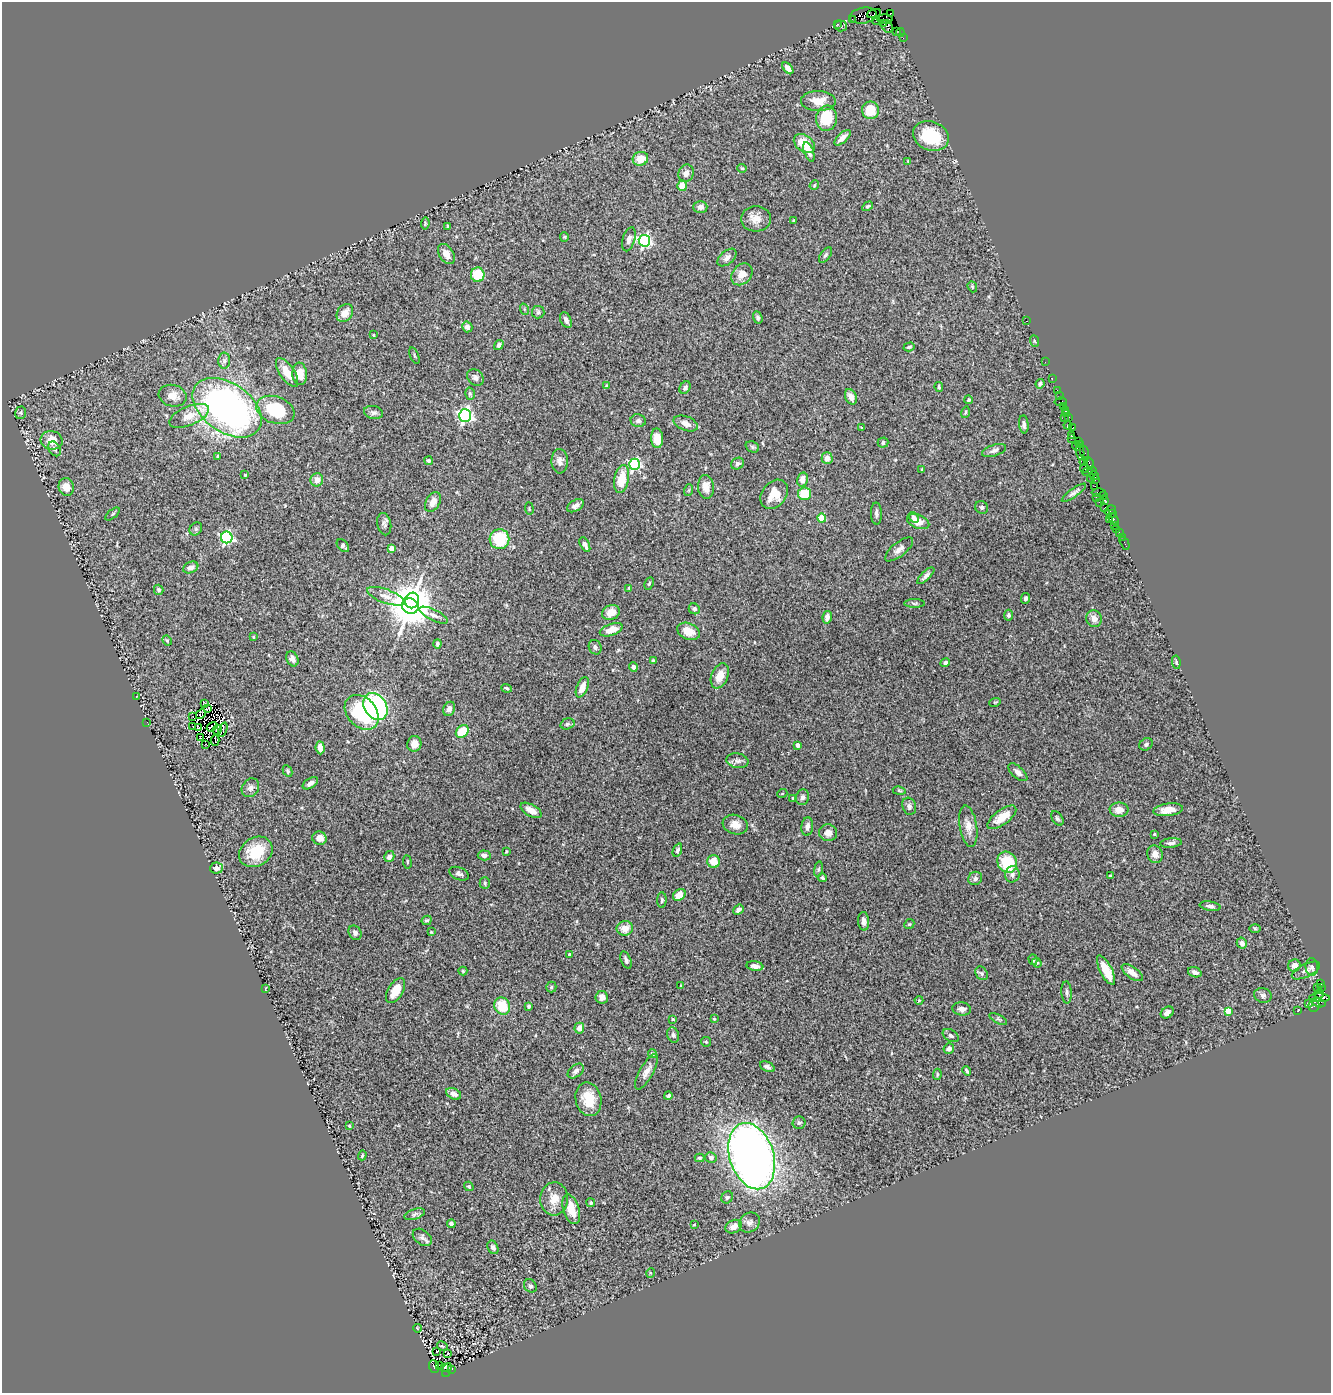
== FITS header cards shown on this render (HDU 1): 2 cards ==
NAXIS1  =                 1329
NAXIS2  =                 1391

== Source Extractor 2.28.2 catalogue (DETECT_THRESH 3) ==
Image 1329 x 1391 px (HDU 1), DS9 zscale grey, 1 PNG px = 1 image px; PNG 1333 x 1395 px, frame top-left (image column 1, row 1391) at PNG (2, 2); each listed source drawn as its Kron ellipse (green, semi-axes under 4 px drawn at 4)
Background 0.858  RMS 0.04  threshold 0.119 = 3 sigma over >= 5 px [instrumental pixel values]
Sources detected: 348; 2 with non-positive FLUX_AUTO (blend fragments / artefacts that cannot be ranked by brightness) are neither listed nor drawn; the other 346 listed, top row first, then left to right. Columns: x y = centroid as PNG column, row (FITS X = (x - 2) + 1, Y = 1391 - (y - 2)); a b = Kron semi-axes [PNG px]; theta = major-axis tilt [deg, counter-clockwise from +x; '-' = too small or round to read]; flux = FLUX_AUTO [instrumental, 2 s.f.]
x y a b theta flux
874 14 7 4 19 690
890 14 4 3 - 230
863 16 14 8 9 550
852 19 2 2 - 13
885 19 8 4 -2 660
876 21 4 3 - 460
883 23 4 3 - 410
837 24 2 2 - 22
841 26 6 5 - 5.3
887 26 7 5 -57 200
896 31 2 2 - 5.4
900 32 4 2 - 50
903 38 2 2 - 13
788 68 7 4 -50 16
818 101 17 10 -1 42
870 110 9 8 - 61
827 118 13 10 82 87
931 136 18 14 -22 120
842 138 10 5 43 15
804 143 12 8 -37 56
809 152 10 4 -71 11
640 159 8 7 - 37
908 161 4 3 - 2.4
742 168 5 4 - 3.1
686 173 9 7 71 14
814 185 5 4 - 3
682 186 5 5 - 31
868 206 6 4 30 4.4
700 207 7 6 - 12
756 219 15 12 4 26
794 220 3 3 - 3.7
425 224 6 4 81 3.4
448 227 4 3 - 4.3
564 237 5 4 - 3.1
629 239 12 6 73 11
644 241 6 6 - 510
446 254 11 7 -57 22
825 255 9 4 52 5.6
727 258 11 6 41 13
742 274 12 9 47 28
478 275 7 7 - 83
972 287 6 4 -70 3.5
524 309 6 3 -73 3.1
538 312 6 6 - 5.4
345 313 10 7 55 25
758 317 6 4 -71 6.2
566 320 8 5 -64 11
1027 321 3 2 - 49
467 327 5 5 - 12
373 335 3 2 - 2.3
1035 341 6 3 -67 3.3
499 345 5 4 - 7.3
909 347 5 3 - 4.7
414 356 9 3 -69 2.7
224 361 8 6 -88 6.9
1045 362 2 2 - 18
287 372 17 7 -56 41
300 374 11 7 -85 38
475 377 9 7 -47 10
1052 379 2 2 - 14
1040 384 5 4 - 5.4
606 386 4 3 - 4
939 387 5 3 - 3.7
685 388 7 5 54 7.7
1057 390 2 2 - 25
470 394 6 5 - 5.3
173 396 14 10 -14 23
1059 396 3 2 - 42
851 397 8 5 -66 18
968 400 4 4 - 4
1060 402 6 3 7 100
1063 406 4 3 - 53
227 408 38 24 -35 1100
275 410 20 13 -20 130
1066 411 3 3 - 63
373 412 10 6 -10 7.8
965 412 6 3 72 3.1
21 413 6 5 - 4.7
1066 414 3 3 - 43
189 416 21 9 23 34
465 416 6 6 - 700
1068 417 3 3 - 37
1065 418 3 2 - 23
638 421 7 6 - 7
686 423 13 7 -21 21
1024 424 9 4 -84 8.1
1068 425 4 3 - 130
862 428 4 2 - 2.2
1073 428 4 2 - 49
1071 435 2 2 - 53
657 438 10 6 -87 28
1071 439 3 2 - 11
52 440 11 9 -15 34
1079 441 3 2 - 18
883 443 5 5 - 6.3
1081 445 3 3 - 59
1077 446 5 3 - 270
752 447 7 5 -22 4.5
55 449 8 5 -59 7.5
994 450 12 5 18 9.8
1080 452 8 3 -84 170
1084 453 8 3 -76 140
218 456 4 3 - 3.3
827 458 6 5 - 17
429 461 4 3 - 5
560 461 12 8 -88 16
1084 462 4 3 - 40
1089 463 6 3 -65 130
635 464 5 5 - 340
737 464 6 5 - 8.2
1084 468 4 3 - 98
922 470 3 2 - 3.4
1088 471 5 3 - 66
1092 471 4 3 - 83
245 475 3 2 - 2.4
1094 476 5 3 - 77
1091 478 4 2 - 20
622 479 14 7 79 63
317 480 6 6 - 19
802 480 7 5 75 22
1095 480 3 3 - 49
1095 486 2 2 - 97
66 487 9 7 -73 26
706 487 12 8 -85 25
689 490 6 4 71 3.2
1074 493 14 3 35 8.1
1099 493 7 3 0 110
774 494 16 12 52 42
804 494 6 6 - 71
1103 495 4 2 - 50
1096 497 3 2 - 64
1105 500 3 2 - 55
433 502 11 7 64 20
1099 502 2 2 - 22
575 506 9 5 30 12
981 507 7 6 - 5.6
1105 507 2 2 - 42
529 509 6 2 -85 2.2
1110 510 6 3 34 46
876 513 11 5 -88 8.3
113 514 9 2 40 3.1
1112 514 2 2 - 23
914 517 6 4 -55 10
822 518 4 4 - 75
1110 519 3 3 - 7.1
1114 519 6 2 -56 40
918 522 12 6 -22 33
384 524 11 7 -78 8.7
1115 525 4 2 - 26
196 529 7 5 47 5.1
1116 529 2 2 - 11
1119 532 3 3 - 72
227 537 6 5 - 430
1122 537 2 2 - 7.8
499 539 10 9 - 110
1125 543 7 2 -63 32
585 545 8 4 -62 14
343 546 7 5 -49 6.5
391 548 4 4 - 27
899 549 17 7 39 16
191 567 8 5 22 13
926 576 11 4 44 8.5
649 583 6 4 63 3.8
629 588 4 3 - 2.9
159 590 5 4 - 4.9
386 596 20 7 -20 24
1026 598 5 4 - 5.8
412 600 8 7 - 2700
914 603 10 4 0 5.1
410 606 8 7 - 8300
694 609 6 5 - 7.2
611 613 9 7 25 30
434 615 15 5 -26 14
1008 615 5 4 - 6.2
827 617 6 4 78 13
1094 619 8 8 - 17
611 630 12 5 20 33
688 631 12 8 -23 36
253 637 3 2 - 2.7
167 640 5 3 - 3.5
437 644 4 3 - 4.9
595 647 7 6 - 6.9
292 659 8 5 -65 11
653 661 3 3 - 4.2
1176 662 7 4 -81 4.2
945 663 5 4 - 7.3
633 667 5 4 - 9.7
720 676 13 8 68 33
582 687 11 5 67 26
506 688 5 3 - 4.5
136 696 2 2 - 1.5
995 702 6 3 18 2.9
205 704 3 2 - 1.6
375 707 14 11 -56 380
207 709 4 2 - 3.9
449 709 7 5 64 15
362 712 20 14 -47 210
201 714 6 3 48 0.54
193 716 2 2 - 4.6
147 722 2 2 - 31
567 724 7 5 17 5.6
193 726 4 2 - 3.4
212 727 6 2 33 6.4
198 728 3 3 - 2.5
217 730 5 2 - 1.7
223 730 7 3 69 1.3
462 731 7 5 45 67
201 738 3 2 - 4.4
215 740 5 2 - 5.7
414 744 8 7 - 20
1146 744 7 5 33 6.5
206 745 2 2 - 2.7
798 745 4 4 - 17
320 748 6 4 -85 17
738 761 11 7 -10 12
288 771 6 4 -62 3.8
1018 772 12 5 -41 13
310 783 8 5 32 10
250 788 10 8 54 12
899 791 6 3 -10 2.9
782 794 5 3 - 2
802 797 8 6 74 7.2
793 798 3 3 - 3.8
909 806 9 6 -71 10
531 810 11 6 -30 22
1119 810 9 7 1 27
1168 810 15 6 7 29
1002 817 17 7 36 41
1057 818 8 5 -55 5.3
735 825 13 9 -16 21
807 826 9 5 84 11
968 826 21 8 -80 27
828 833 9 8 - 17
1154 834 4 3 - 3.3
319 838 7 6 - 18
1171 843 11 4 5 8.7
677 850 7 4 66 5.1
256 852 17 14 32 83
506 852 4 3 - 2.7
1155 854 9 7 -65 14
484 855 6 5 - 9
389 857 6 5 - 12
407 862 7 3 -82 2.9
714 862 6 6 - 37
1007 862 11 9 -54 100
216 868 6 6 - 8.8
818 869 8 4 81 4.7
459 874 10 6 -23 8.7
1012 874 8 7 - 11
1110 876 3 3 - 2.7
822 878 4 4 - 4
975 878 7 6 - 9.5
485 883 6 5 - 5.1
679 895 7 5 41 32
662 900 8 4 89 4.5
1210 906 10 4 -9 8.1
739 910 6 4 41 8.3
427 920 5 4 - 4.4
864 921 9 5 -86 12
909 924 5 4 - 3.7
625 928 8 7 - 27
1255 928 6 3 -2 2.8
431 932 3 3 - 2
355 933 7 6 - 9.6
1242 943 6 5 - 11
570 954 4 3 - 8.1
626 960 9 5 -67 9.5
1033 960 5 4 - 4.2
1037 963 5 4 - 4.5
1294 965 6 6 - 14
755 966 8 4 -8 11
1312 967 9 6 -85 8.2
1106 970 16 6 -62 55
1306 970 15 6 25 11
463 971 4 4 - 3
1195 972 7 5 -18 10
982 973 7 5 -52 5
1132 973 12 5 -36 18
1321 984 3 2 - 46
681 985 3 3 - 2.4
551 987 5 5 - 4.7
1322 987 3 3 - 22
1317 988 2 2 - 13
266 989 3 2 - 2
395 991 14 7 59 41
1067 992 11 5 -86 7.8
1319 994 5 3 - 460
1263 995 9 7 -17 8.1
602 997 6 6 - 15
1319 998 10 4 -2 630
919 1000 4 4 - 2.9
1318 1002 7 4 -14 280
1308 1003 3 3 - 2.6
502 1006 9 7 -64 62
529 1006 4 3 - 7.8
1314 1006 6 5 - 120
962 1009 9 6 -7 14
1298 1010 3 2 - 1.6
1228 1011 4 4 - 52
1167 1012 7 5 35 13
673 1019 4 3 - 2.8
714 1019 3 3 - 2.7
998 1019 10 4 -29 4.7
579 1028 5 5 - 19
673 1035 8 5 -73 6.1
951 1036 9 5 -33 7.2
706 1042 5 4 - 3.3
949 1049 5 5 - 11
652 1054 4 4 - 4.3
767 1067 8 4 -26 7.6
576 1071 9 6 40 9.4
967 1071 5 3 - 4.5
647 1072 20 6 61 19
937 1074 5 4 - 3.3
454 1094 8 5 -25 17
668 1096 4 3 - 5.1
588 1099 17 12 -78 58
799 1123 6 6 - 5.4
349 1126 4 3 - 3
362 1155 5 4 - 3.2
752 1156 34 22 -72 2300
711 1157 6 5 - 7.7
699 1158 5 3 - 4.4
469 1186 5 3 - 3.4
727 1197 6 5 - 4.7
554 1199 16 13 86 37
591 1203 4 4 - 4.6
571 1209 15 8 -73 45
415 1214 10 5 19 7
749 1222 11 9 39 13
451 1224 4 4 - 7.1
694 1225 3 2 - 1.9
734 1227 8 6 27 16
422 1237 11 7 -38 9.6
493 1247 7 5 -64 7.6
650 1273 5 3 - 2.4
530 1286 7 6 - 7.5
417 1328 4 2 - 1.9
442 1346 5 3 - 2.8
436 1351 3 2 - 4.9
448 1354 3 3 - 6
439 1365 2 2 - 46
434 1366 6 5 - 600
444 1367 3 3 - 92
451 1369 3 2 - 71
447 1370 7 3 70 220
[2 non-positive-flux detections neither listed nor drawn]